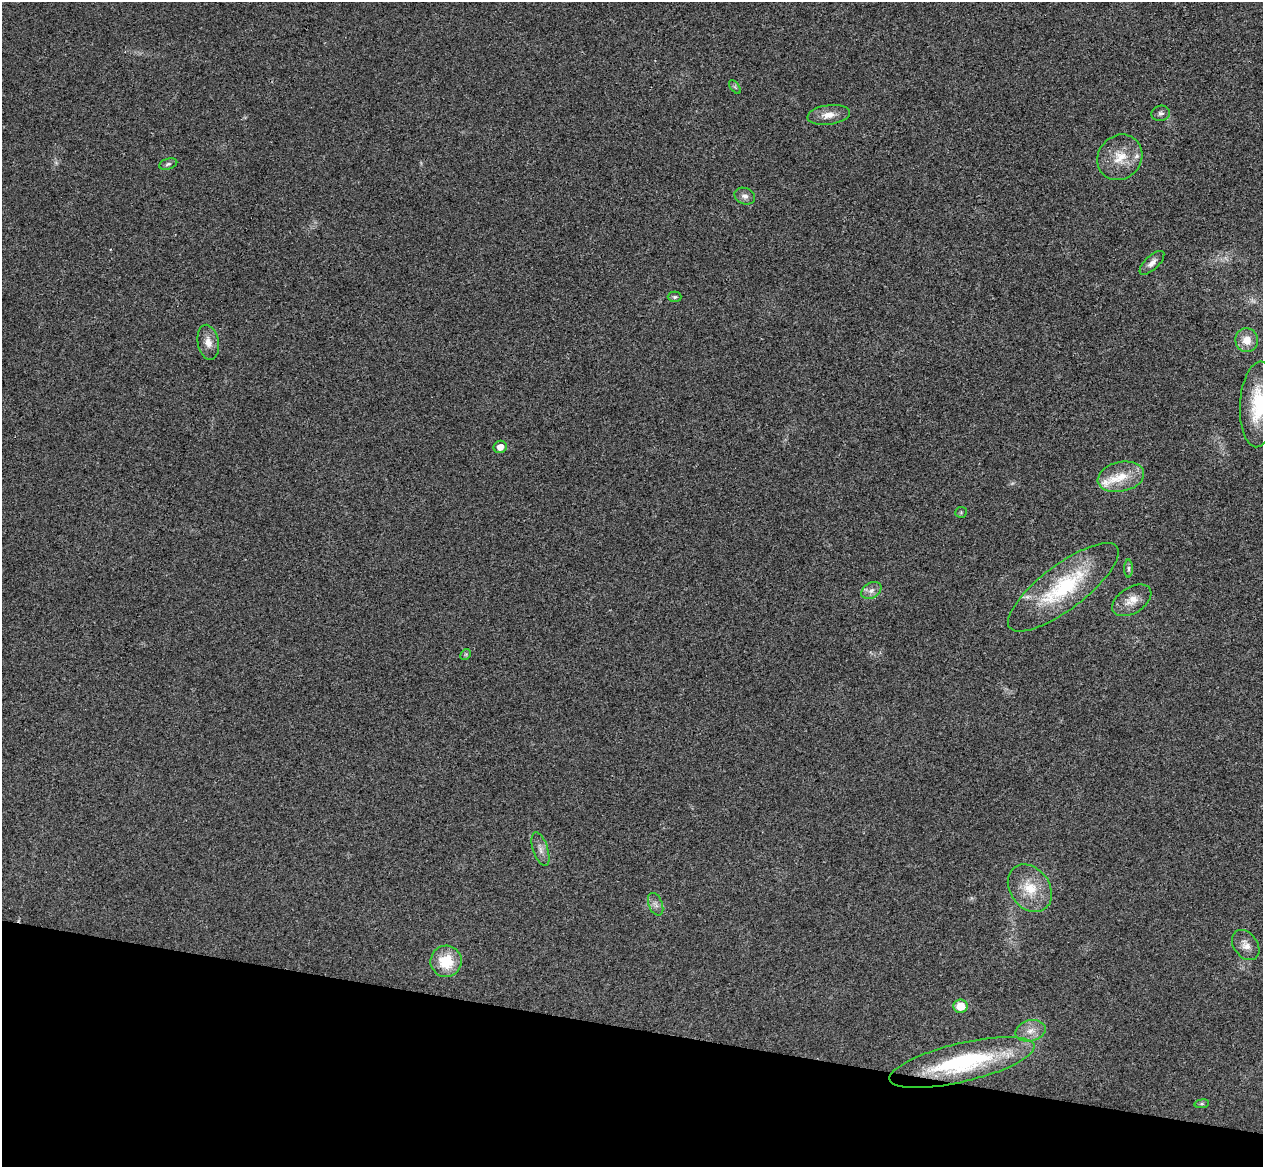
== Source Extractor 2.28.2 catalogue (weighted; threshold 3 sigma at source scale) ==
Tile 15 of 4 x 4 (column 3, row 4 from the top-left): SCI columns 2542-3802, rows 302-1466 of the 5084 x 5145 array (HDU 1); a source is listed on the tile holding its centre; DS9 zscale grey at full resolution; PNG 1265 x 1169 px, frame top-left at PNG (2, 2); each listed source drawn as its Kron ellipse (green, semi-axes under 4 px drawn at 4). Shown black and unused: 12% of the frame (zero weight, under 3 of 4 exposures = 6% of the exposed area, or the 3 px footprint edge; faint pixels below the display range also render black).
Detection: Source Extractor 2.28.2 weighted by HDU 2 'WHT'; one run over the whole footprint, this tile lists its part. Background 0.0253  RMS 0.0061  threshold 0.0274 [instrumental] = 3 sigma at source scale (4.5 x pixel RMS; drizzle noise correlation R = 1.50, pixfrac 1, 0.05/0.05 arcsec/px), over >= 5 px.
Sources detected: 31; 1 too faint to see at this stretch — neither listed nor drawn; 2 inside a brighter listed object's ellipse — not listed separately; the other 28 listed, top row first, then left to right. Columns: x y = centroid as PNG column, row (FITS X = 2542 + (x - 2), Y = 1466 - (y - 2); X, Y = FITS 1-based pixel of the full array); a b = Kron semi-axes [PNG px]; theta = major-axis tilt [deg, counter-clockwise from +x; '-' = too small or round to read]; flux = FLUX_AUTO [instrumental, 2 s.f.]
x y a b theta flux
735 87 8 4 -53 1.1
1161 113 9 7 12 2
829 115 21 9 7 6.7
1120 157 24 21 48 15
168 164 9 5 17 1.5
745 196 10 8 -22 2.7
1152 263 16 7 44 3.5
675 297 7 5 1 1.1
1247 340 12 11 - 7.6
208 342 18 10 -79 5.9
1259 404 43 18 87 32
500 447 6 6 - 4.3
1121 477 23 14 12 15
961 512 6 5 - 0.88
1129 568 9 4 -90 1.4
1063 587 67 22 37 53
871 591 11 7 33 3.4
1132 600 21 13 32 7.9
466 654 6 4 45 0.87
540 849 18 7 -72 3.9
1030 888 26 19 -54 18
656 904 12 7 -69 2.8
1246 945 16 12 -53 5.2
446 961 15 15 - 18
960 1006 7 7 - 11
1030 1031 15 10 14 6.3
962 1062 74 19 13 77
1202 1104 7 4 8 0.97
Isophote crosses this tile's border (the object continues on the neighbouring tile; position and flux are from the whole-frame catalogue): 1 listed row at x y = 1259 404